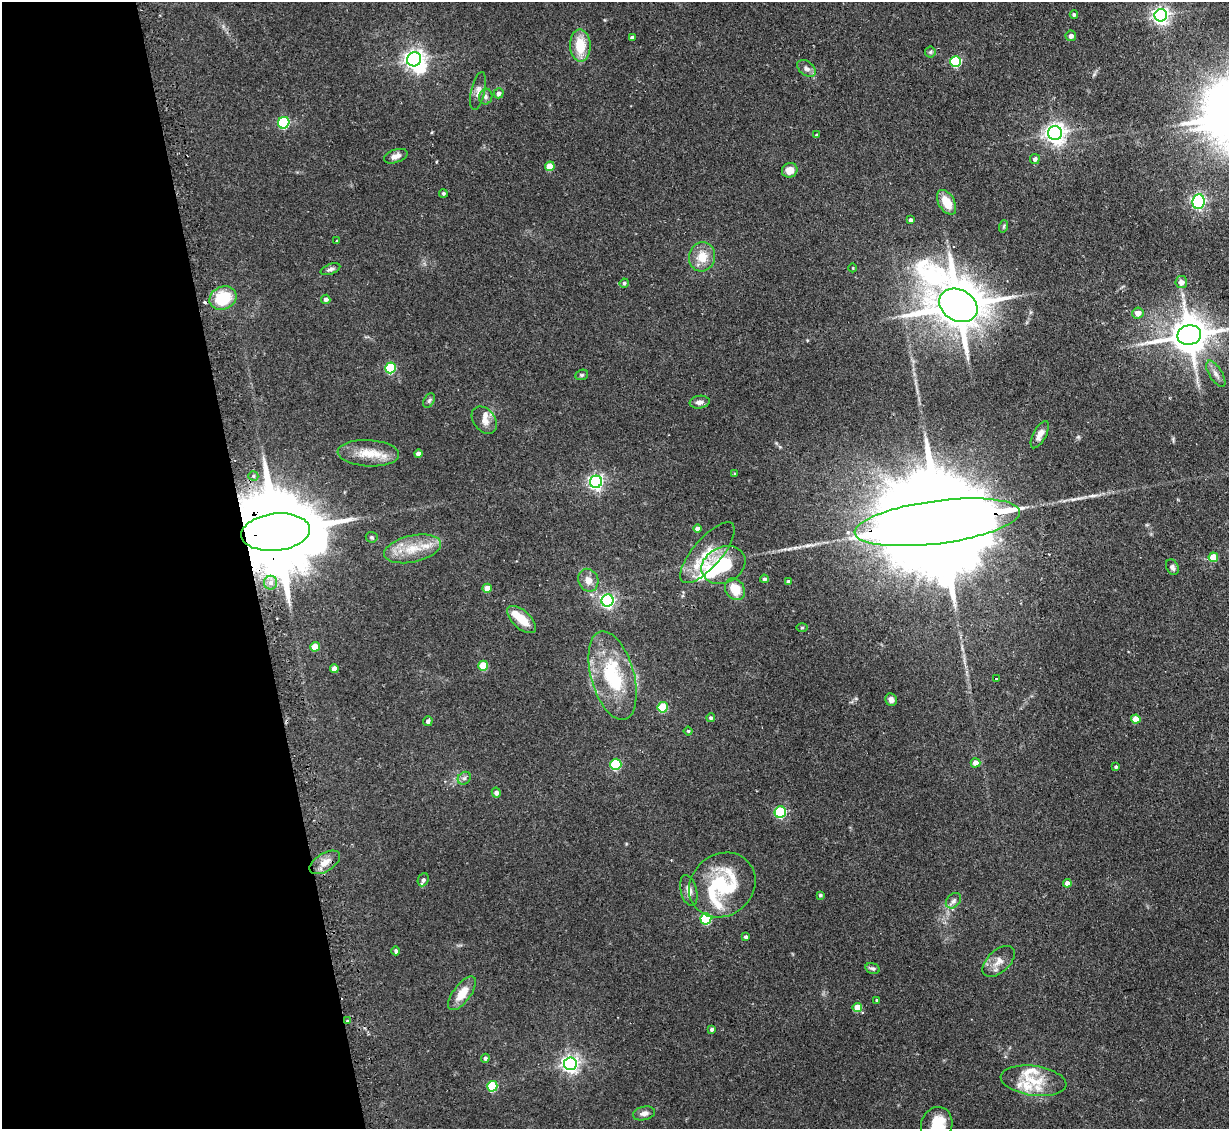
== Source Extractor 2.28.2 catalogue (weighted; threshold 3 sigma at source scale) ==
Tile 5 of 4 x 4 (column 1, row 2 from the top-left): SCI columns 33-1259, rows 2414-3540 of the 4972 x 4943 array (HDU 1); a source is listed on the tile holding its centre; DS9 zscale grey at full resolution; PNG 1231 x 1131 px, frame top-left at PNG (2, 2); each listed source drawn as its Kron ellipse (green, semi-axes under 4 px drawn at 4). Shown black and unused: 20% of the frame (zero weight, under 2 of 3 exposures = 4% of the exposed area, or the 3 px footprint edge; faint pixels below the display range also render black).
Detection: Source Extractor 2.28.2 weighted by HDU 2 'WHT'; one run over the whole footprint, this tile lists its part. Background 0.137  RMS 0.0072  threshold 0.0322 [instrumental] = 3 sigma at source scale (4.5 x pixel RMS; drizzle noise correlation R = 1.50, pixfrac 1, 0.05/0.05 arcsec/px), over >= 5 px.
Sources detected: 120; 3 inside a brighter object's white glare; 2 cosmic-ray / hot-pixel residue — neither listed nor drawn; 10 inside a brighter listed object's ellipse — not listed separately; the other 105 listed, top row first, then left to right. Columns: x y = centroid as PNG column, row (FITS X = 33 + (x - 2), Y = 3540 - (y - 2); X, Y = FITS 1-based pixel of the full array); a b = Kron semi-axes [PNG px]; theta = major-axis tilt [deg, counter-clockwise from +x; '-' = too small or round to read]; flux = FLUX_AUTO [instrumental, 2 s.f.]
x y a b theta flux
1074 14 4 4 - 1.5
1161 15 6 6 - 270
1071 36 5 5 - 2.4
632 37 4 3 - 1.9
580 45 16 10 -88 18
930 52 5 5 - 1.2
414 59 7 6 - 330
956 61 5 5 - 51
807 68 10 7 -40 2.7
478 91 19 6 77 3.9
499 93 5 5 - 2.5
486 97 8 6 79 2
284 123 6 5 - 67
1055 133 7 7 - 410
816 135 4 3 - 0.6
396 156 12 6 19 3.7
1035 159 5 5 - 2
550 166 5 4 - 15
790 170 8 7 - 5.5
443 193 4 4 - 1.1
947 202 13 8 -60 13
1198 202 7 6 - 150
911 220 4 4 - 2.6
1004 226 6 4 71 0.94
337 241 3 3 - 0.71
702 257 14 13 - 11
853 268 4 3 - 0.51
330 269 10 5 21 2.1
1181 282 6 6 - 4.4
624 283 4 4 - 1.2
223 298 14 11 25 28
326 299 4 4 - 2.3
958 305 20 15 -29 3800
1138 313 5 5 - 6.2
1189 335 12 10 11 1900
390 368 5 5 - 48
1216 374 15 6 -58 3.7
582 375 6 5 - 1.2
429 400 8 5 62 1.3
700 402 10 6 8 3.2
484 420 15 10 -52 5.7
1040 435 15 6 62 4.7
368 453 31 13 -3 15
418 454 4 4 - 3.7
735 474 4 3 - 1.1
253 476 5 4 - 1.6
596 482 6 6 - 190
937 522 83 21 7 35000
697 529 4 4 - 4.2
276 532 34 18 6 13000
372 537 6 5 - 1.2
412 549 29 13 13 18
707 553 38 14 49 18
1213 557 5 4 - 15
723 565 23 18 26 29
1172 567 8 6 -63 2.1
764 579 4 4 - 1.5
588 580 12 10 -68 6
788 582 3 3 - 1.7
271 583 7 6 - 4.2
487 588 4 4 - 9.5
735 589 11 9 -54 13
608 600 6 6 - 160
521 620 17 9 -43 13
802 628 6 4 1 0.9
315 647 5 4 - 9.9
483 666 5 5 - 20
334 668 4 4 - 3.7
612 675 46 21 -74 49
997 679 4 3 - 2.1
891 700 6 5 - 2.9
663 707 5 5 - 32
711 718 4 4 - 1.4
1136 719 4 4 - 12
428 721 5 4 - 2
688 731 4 4 - 0.89
975 763 5 4 - 4.8
616 764 6 5 - 45
1116 767 4 3 - 1.3
464 778 7 5 44 1.6
496 793 5 4 - 2.3
780 812 6 5 - 63
325 862 17 9 31 7.2
423 880 7 5 64 2
1067 883 4 4 - 4.9
722 885 35 30 40 53
689 890 16 8 -76 4.5
820 895 4 3 - 1.1
953 901 9 6 46 2.5
706 919 5 5 - 48
746 937 4 3 - 1.9
396 951 4 4 - 1.5
999 961 19 11 43 6.9
873 968 7 5 -16 1.6
462 993 20 8 53 11
877 1000 4 3 - 1
857 1008 5 4 - 13
347 1021 3 3 - 1.1
712 1029 4 3 - 1.6
485 1058 4 4 - 1.6
570 1064 6 6 - 280
1034 1081 33 15 -8 21
492 1086 5 5 - 35
644 1113 11 6 13 3.1
937 1124 18 15 68 20
Overlapping masked pixels (flux is a lower limit): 2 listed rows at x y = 937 522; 276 532
Isophote crosses this tile's border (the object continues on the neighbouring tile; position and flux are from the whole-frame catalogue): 2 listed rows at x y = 1189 335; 937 1124